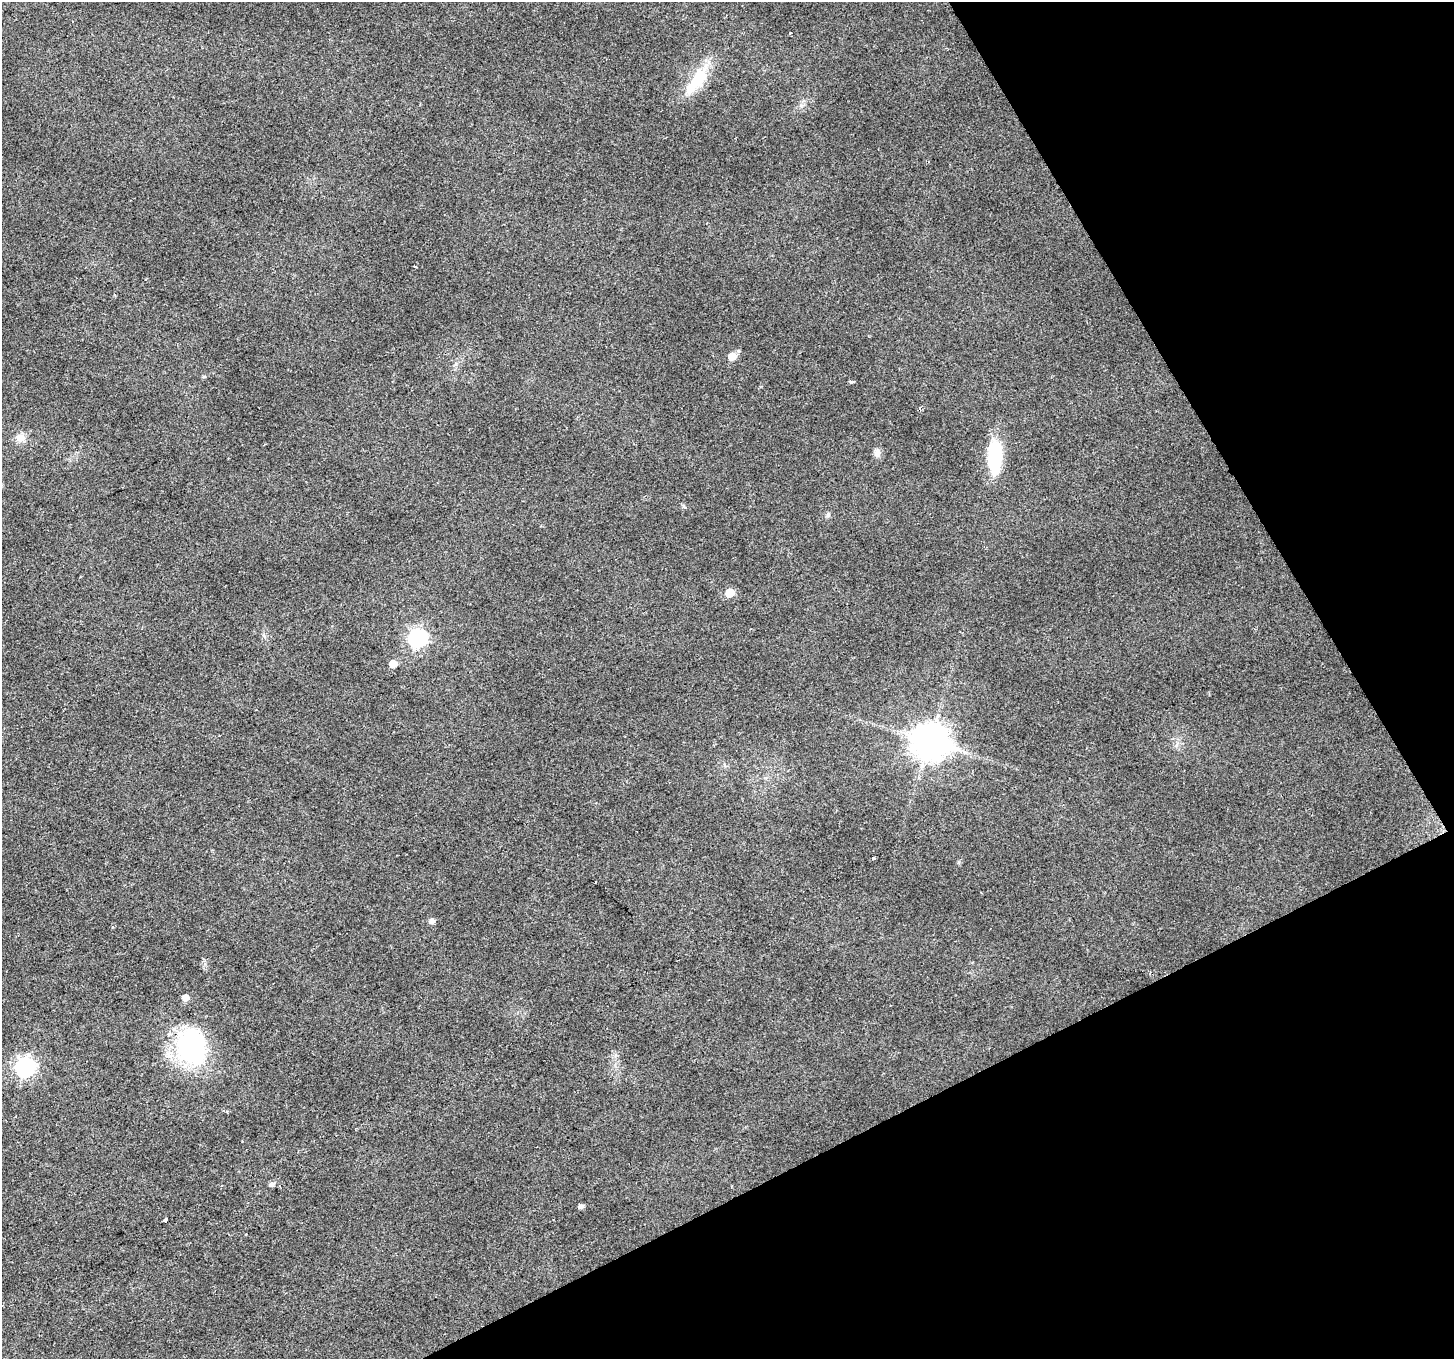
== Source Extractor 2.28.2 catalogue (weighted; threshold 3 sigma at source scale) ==
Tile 12 of 4 x 4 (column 4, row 3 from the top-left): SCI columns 4360-5811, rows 1524-2880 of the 5811 x 5702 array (HDU 1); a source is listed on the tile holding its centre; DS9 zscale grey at full resolution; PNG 1456 x 1361 px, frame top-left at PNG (2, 2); no overlay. Shown black and unused: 25% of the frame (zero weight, under 2 of 3 exposures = <1% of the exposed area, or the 3 px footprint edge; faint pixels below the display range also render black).
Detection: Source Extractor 2.28.2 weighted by HDU 2 'WHT'; one run over the whole footprint, this tile lists its part. Background 0.0455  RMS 0.0072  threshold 0.0324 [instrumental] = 3 sigma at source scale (4.5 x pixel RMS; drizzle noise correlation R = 1.50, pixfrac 1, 0.0396/0.0396 arcsec/px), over >= 5 px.
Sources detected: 22; all 22 listed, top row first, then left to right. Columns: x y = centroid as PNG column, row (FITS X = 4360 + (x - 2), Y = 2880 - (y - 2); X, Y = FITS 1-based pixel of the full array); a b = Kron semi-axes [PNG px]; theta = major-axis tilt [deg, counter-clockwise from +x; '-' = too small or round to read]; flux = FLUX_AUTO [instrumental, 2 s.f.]
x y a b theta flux
790 33 3 3 - 2.4
696 81 43 16 55 28
415 267 3 2 - 1.1
732 356 6 6 - 12
851 382 5 4 - 1.4
21 438 13 11 47 5.5
877 453 10 8 89 3.7
994 457 33 13 -89 47
828 515 7 5 68 1.5
730 593 6 5 - 19
418 638 8 7 - 220
393 664 6 5 - 8.8
929 741 11 10 - 1700
873 858 3 3 - 1.6
432 921 5 5 - 3.6
186 997 6 5 - 5.9
191 1045 44 35 -80 91
25 1067 8 7 - 260
271 1184 7 5 33 2.4
581 1206 5 4 - 2.7
165 1220 3 3 - 11
246 1234 3 3 - 1.6
Unlisted compact peaks at least as high as the median listed source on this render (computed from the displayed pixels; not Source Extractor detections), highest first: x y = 683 506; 959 862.